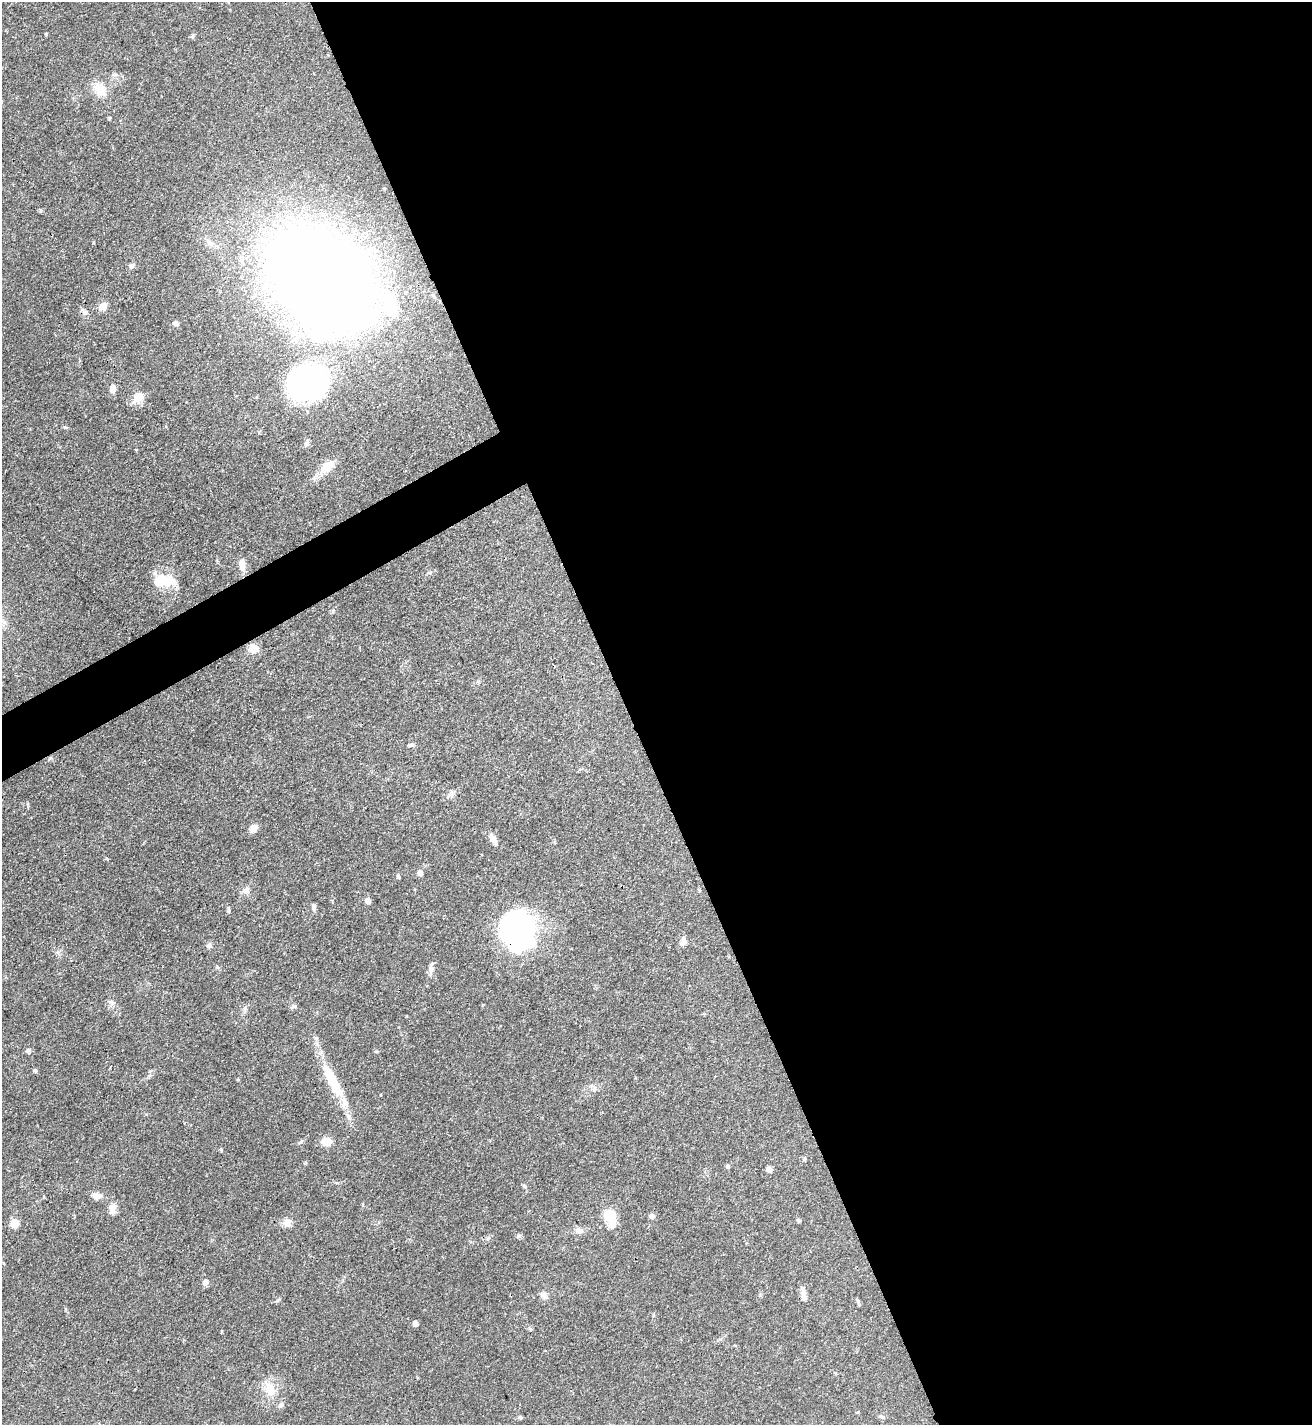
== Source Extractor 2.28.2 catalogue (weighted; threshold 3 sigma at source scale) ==
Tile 8 of 4 x 4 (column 4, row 2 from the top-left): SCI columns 4089-5398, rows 2851-4273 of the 5688 x 5698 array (HDU 1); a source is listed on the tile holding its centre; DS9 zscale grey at full resolution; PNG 1314 x 1427 px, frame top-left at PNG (2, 2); no overlay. Shown black and unused: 54% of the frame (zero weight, under 3 of 4 exposures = <1% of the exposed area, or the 3 px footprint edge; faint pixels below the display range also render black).
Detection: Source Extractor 2.28.2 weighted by HDU 2 'WHT'; one run over the whole footprint, this tile lists its part. Background 0.0609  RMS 0.0039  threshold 0.0177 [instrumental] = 3 sigma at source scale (4.5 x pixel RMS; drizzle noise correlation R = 1.50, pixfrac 1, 0.05/0.05 arcsec/px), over >= 5 px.
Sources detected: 66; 4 inside a brighter object's white glare — not listed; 2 inside a brighter listed object's ellipse — not listed separately; the other 60 listed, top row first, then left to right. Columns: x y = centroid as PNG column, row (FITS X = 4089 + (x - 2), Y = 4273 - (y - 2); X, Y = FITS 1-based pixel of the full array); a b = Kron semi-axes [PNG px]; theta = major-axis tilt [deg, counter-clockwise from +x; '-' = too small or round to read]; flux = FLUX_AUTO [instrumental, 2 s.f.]
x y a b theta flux
46 34 4 3 - 0.42
193 36 6 4 88 0.6
99 89 21 13 -52 5.7
132 265 8 6 33 1.3
319 278 54 41 -41 1200
390 302 32 14 -70 17
103 306 10 8 34 3.1
85 312 7 5 54 1.1
175 323 7 5 -5 1.1
307 383 38 30 9 100
113 388 11 6 90 2.4
138 397 14 11 47 5.2
307 443 11 5 79 1.1
327 466 23 12 44 7.1
242 564 15 7 -84 3.3
164 580 23 11 0 11
253 648 10 9 - 4.4
410 745 8 4 26 0.64
451 794 9 7 81 1.4
253 828 10 7 53 2.7
493 839 14 7 -60 2.5
420 873 5 5 - 3
398 876 5 4 - 0.87
246 891 9 8 - 1.9
368 901 5 5 - 2.8
314 906 8 5 83 1
229 910 9 4 -85 0.61
519 931 49 35 -29 47
683 941 13 7 84 1.6
209 945 8 7 - 1.1
431 970 16 5 85 1.8
294 1006 8 5 0 0.86
29 1051 5 5 - 1.5
35 1070 5 4 - 0.8
238 1079 4 3 - 0.4
332 1081 53 13 -63 16
594 1088 7 4 -71 0.85
326 1142 8 7 - 6.7
221 1149 5 3 - 0.53
804 1159 6 4 70 0.46
305 1163 4 4 - 0.49
728 1166 4 4 - 0.91
769 1169 5 5 - 2.3
96 1195 13 8 -11 2.5
112 1209 15 9 88 2.6
609 1215 8 8 - 12
652 1216 6 6 - 1.3
799 1220 5 4 - 0.79
287 1222 11 10 - 2.4
15 1223 5 5 - 14
579 1230 11 8 -14 1.8
205 1283 7 7 - 1.4
804 1294 19 6 -81 2.4
544 1295 10 7 -64 1.5
858 1303 11 3 -63 0.59
415 1324 5 4 - 2.1
270 1389 19 13 -58 6.4
858 1412 5 3 - 0.34
520 1417 6 5 - 0.75
881 1417 9 4 -2 0.71
Overlapping masked pixels (flux is a lower limit): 2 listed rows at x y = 319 278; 519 931
Unlisted compact peaks at least as high as the median listed source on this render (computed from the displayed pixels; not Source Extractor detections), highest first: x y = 65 427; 518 1236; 245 1008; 277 1301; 112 1003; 106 858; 109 118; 524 1186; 333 611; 530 1329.